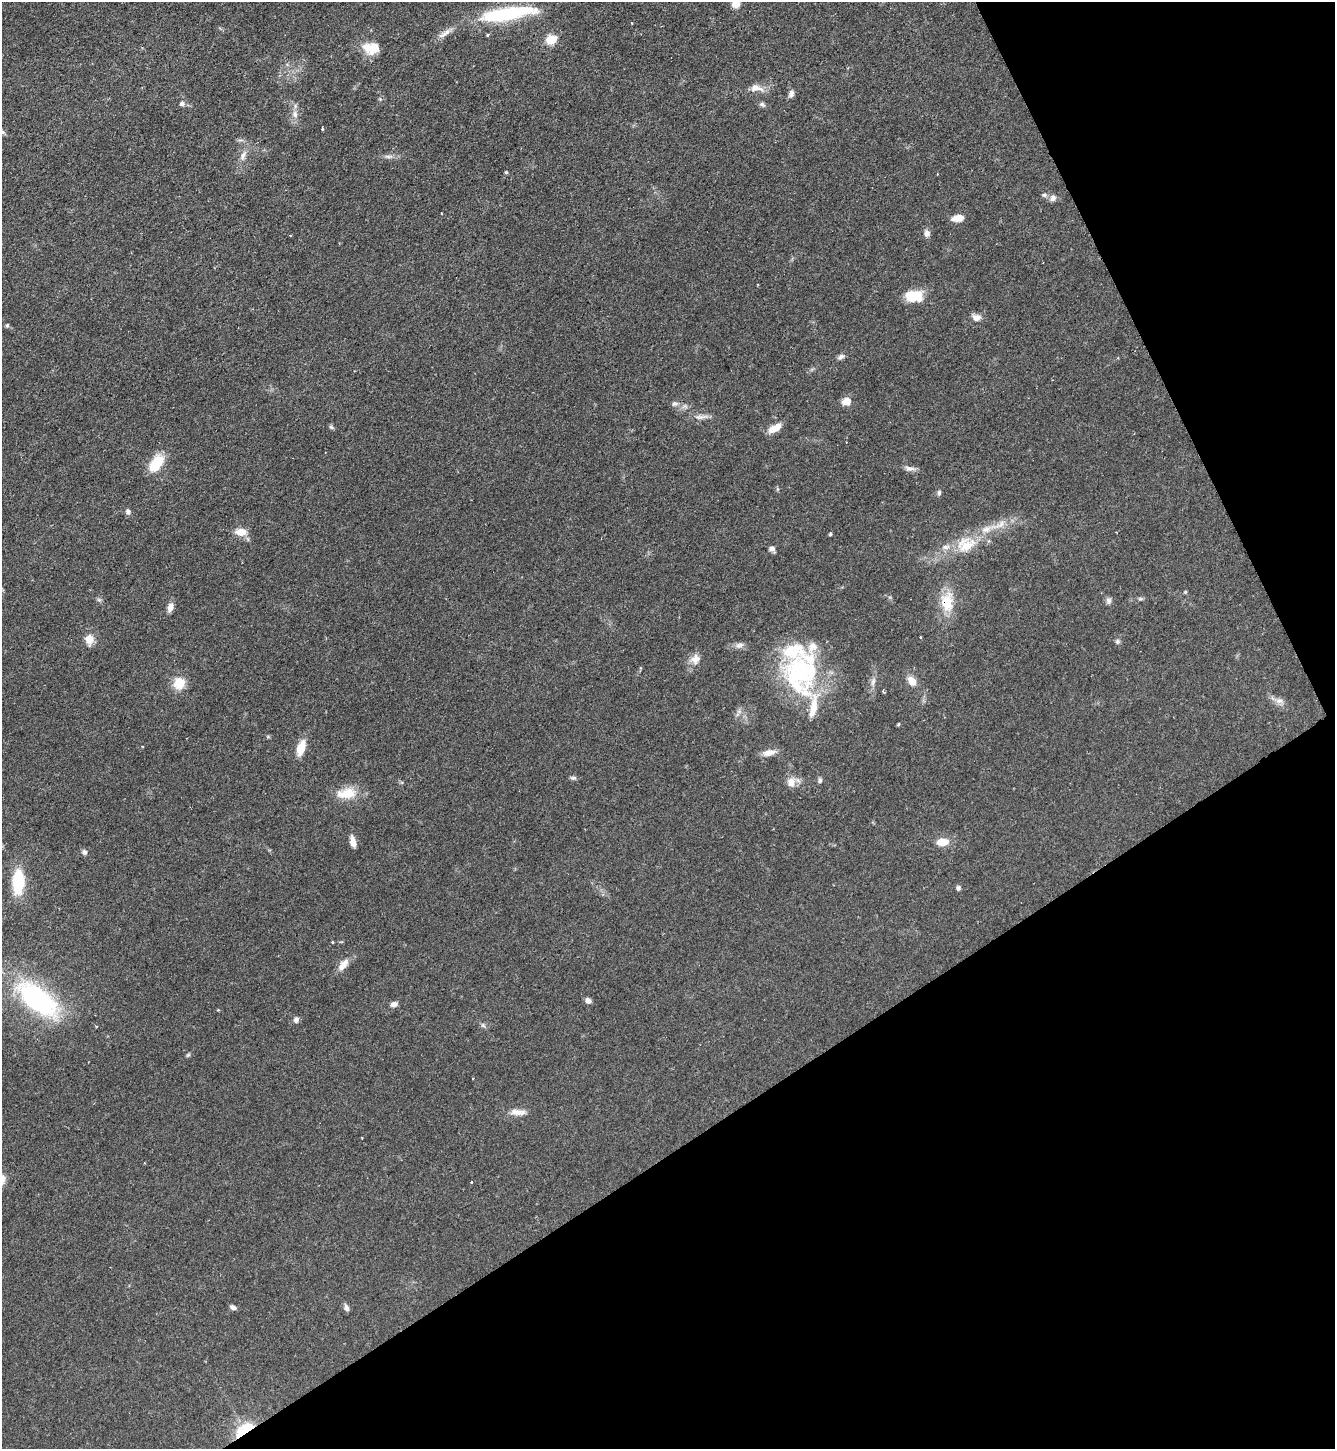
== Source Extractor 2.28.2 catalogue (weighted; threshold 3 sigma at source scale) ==
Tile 12 of 4 x 4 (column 4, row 3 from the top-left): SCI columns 4156-5488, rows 1449-2895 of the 5781 x 5789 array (HDU 1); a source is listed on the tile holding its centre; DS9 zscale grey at full resolution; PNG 1337 x 1451 px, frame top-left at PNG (2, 2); no overlay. Shown black and unused: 28% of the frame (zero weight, under 2 of 3 exposures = <1% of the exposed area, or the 3 px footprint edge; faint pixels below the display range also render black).
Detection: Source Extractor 2.28.2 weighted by HDU 2 'WHT'; one run over the whole footprint, this tile lists its part. Background 0.0468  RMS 0.0046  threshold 0.0207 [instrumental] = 3 sigma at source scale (4.5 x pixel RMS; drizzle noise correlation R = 1.50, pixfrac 1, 0.05/0.05 arcsec/px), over >= 5 px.
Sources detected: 91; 2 cosmic-ray / hot-pixel residue — not listed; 5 inside a brighter listed object's ellipse — not listed separately; the other 84 listed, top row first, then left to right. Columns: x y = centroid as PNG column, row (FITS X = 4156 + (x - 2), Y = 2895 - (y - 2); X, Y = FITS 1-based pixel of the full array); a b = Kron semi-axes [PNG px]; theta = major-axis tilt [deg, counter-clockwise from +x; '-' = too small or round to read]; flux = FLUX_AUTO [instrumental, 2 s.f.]
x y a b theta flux
736 4 7 7 - 5.1
507 14 67 14 9 39
445 33 26 6 34 3.6
487 35 5 3 - 0.53
551 39 6 5 - 28
371 48 21 14 -4 9.2
756 88 19 9 -8 4.5
791 94 11 7 73 1.9
182 104 7 6 - 1.3
762 104 9 6 -29 1.2
295 114 11 7 -88 2.7
323 129 3 3 - 0.72
3 132 6 5 - 0.87
243 155 16 6 72 3.1
389 156 13 4 -3 1.7
506 172 4 4 - 0.56
1044 195 7 6 - 1.2
1053 198 9 8 - 2
442 213 3 2 - 0.43
957 218 12 7 7 5.1
927 233 8 7 - 2.2
290 235 3 2 - 0.43
914 296 21 13 0 11
977 317 11 8 -9 3.1
7 326 6 5 - 0.72
841 357 10 6 26 1.4
846 401 10 9 - 4.1
674 404 10 7 -1 1.8
685 406 9 6 14 1.7
701 417 23 6 3 2.9
331 427 7 5 -51 0.86
774 428 16 7 30 5.7
156 464 16 9 56 18
910 468 14 6 -12 2.2
939 492 7 5 89 0.97
128 512 7 6 - 1.5
998 525 34 9 22 8.5
241 532 11 7 -3 6.7
830 534 4 3 - 0.73
966 545 30 22 23 15
772 549 7 6 - 2.1
1185 592 5 4 - 0.5
1140 599 7 5 -7 0.81
99 600 6 5 - 0.84
1108 601 9 7 -84 1.5
947 602 29 18 -89 13
170 607 11 7 70 2.9
920 637 3 2 - 0.36
89 640 13 10 -87 4.6
1117 641 7 6 - 1
739 645 13 7 19 2.2
695 659 15 12 32 4.2
801 672 55 44 83 69
912 681 10 7 -52 5.6
873 682 14 6 81 2.4
179 683 14 13 - 8
883 692 4 3 - 0.7
1279 701 15 8 -13 2.8
898 724 4 3 - 0.61
301 748 13 7 73 10
769 753 18 7 13 3.9
573 778 9 5 -6 1.1
820 780 8 5 83 0.97
791 782 13 10 -85 4.5
348 793 22 17 1 9.7
353 842 12 6 -77 3.7
943 842 11 8 3 6.9
85 852 7 6 - 1.4
18 882 20 10 88 28
958 888 6 5 - 1.1
332 942 3 2 - 0.41
343 965 18 8 51 4.7
38 999 53 23 -38 75
588 1000 7 5 -27 1.9
394 1004 8 6 11 2.1
296 1020 8 6 67 1.6
483 1025 8 5 -53 1.1
188 1055 6 5 - 0.67
518 1112 22 8 -4 4.1
362 1138 3 2 - 0.38
472 1182 3 2 - 0.82
233 1307 8 5 -29 1.5
346 1308 9 6 -66 1.6
244 1430 23 10 35 16
Overlapping masked pixels (flux is a lower limit): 2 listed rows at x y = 947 602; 244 1430
Isophote crosses this tile's border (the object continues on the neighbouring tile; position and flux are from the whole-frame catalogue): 1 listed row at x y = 736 4